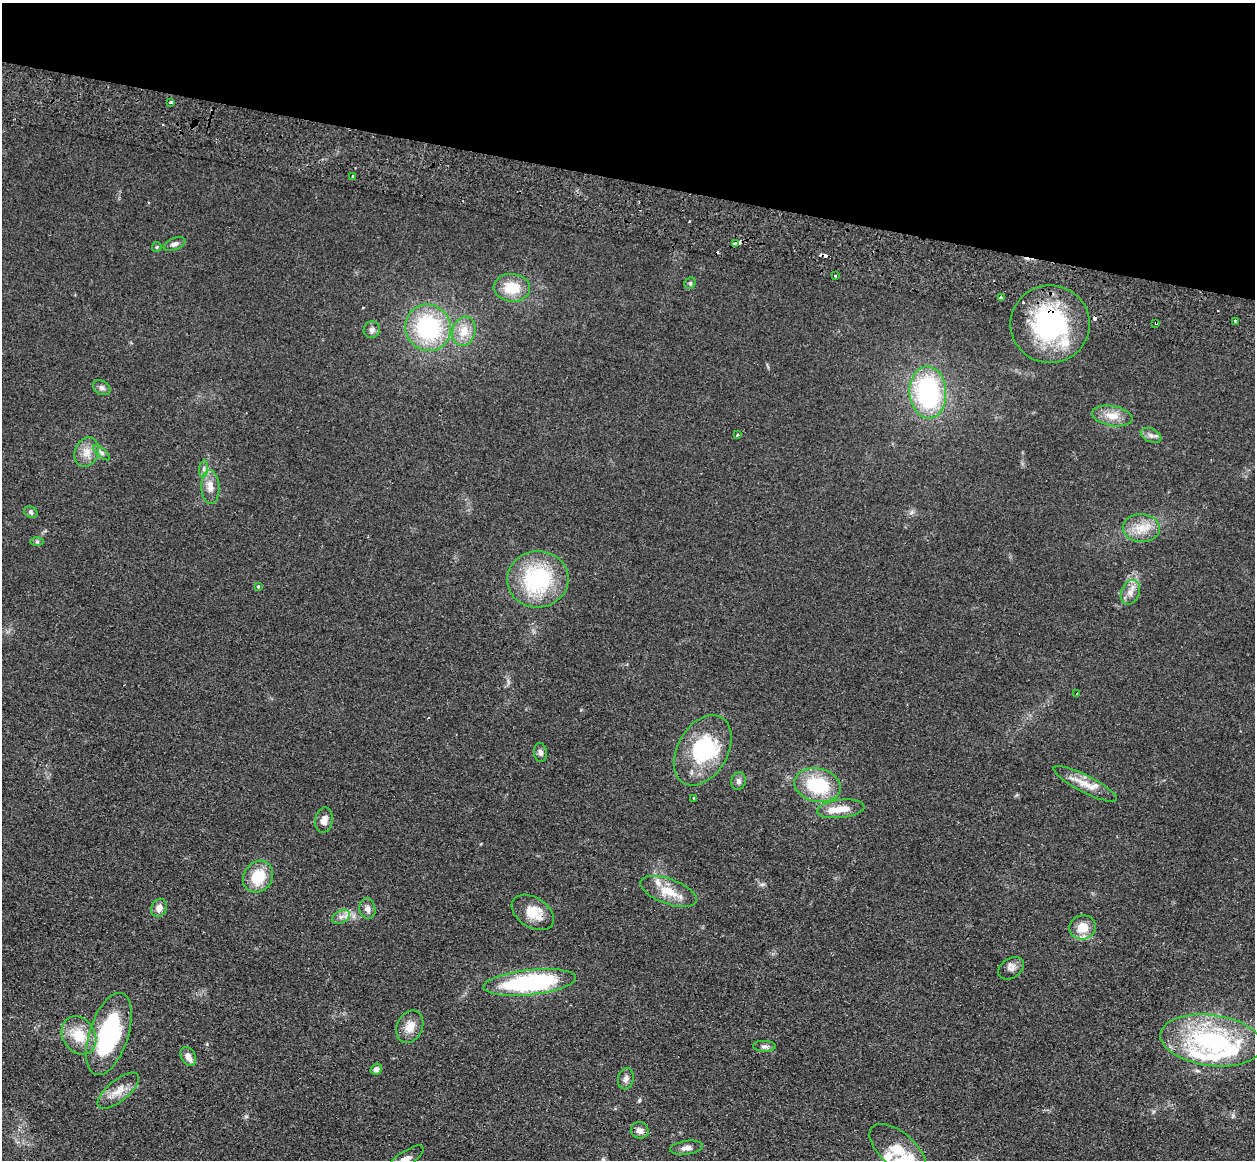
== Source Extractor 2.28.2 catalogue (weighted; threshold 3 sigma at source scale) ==
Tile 2 of 4 x 4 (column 2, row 1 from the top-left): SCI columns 1269-2521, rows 3808-4965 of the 5043 x 5143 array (HDU 1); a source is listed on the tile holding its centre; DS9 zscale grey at full resolution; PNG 1257 x 1162 px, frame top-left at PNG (2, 3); each listed source drawn as its Kron ellipse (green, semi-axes under 4 px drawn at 4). Shown black and unused: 15% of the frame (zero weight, under 2 of 3 exposures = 3% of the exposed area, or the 3 px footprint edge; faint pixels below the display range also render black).
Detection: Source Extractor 2.28.2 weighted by HDU 2 'WHT'; one run over the whole footprint, this tile lists its part. Background 0.0726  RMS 0.0098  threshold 0.044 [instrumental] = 3 sigma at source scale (4.5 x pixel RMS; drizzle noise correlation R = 1.50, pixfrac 1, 0.05/0.05 arcsec/px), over >= 5 px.
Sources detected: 76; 1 inside a brighter object's white glare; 5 cosmic-ray / hot-pixel residue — neither listed nor drawn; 9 inside a brighter listed object's ellipse — not listed separately; the other 61 listed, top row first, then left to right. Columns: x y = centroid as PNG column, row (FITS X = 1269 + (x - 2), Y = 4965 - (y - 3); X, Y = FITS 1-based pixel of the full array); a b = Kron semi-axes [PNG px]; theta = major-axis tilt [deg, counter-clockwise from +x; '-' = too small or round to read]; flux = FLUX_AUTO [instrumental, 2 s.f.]
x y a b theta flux
170 102 3 3 - 2.5
353 176 3 3 - 2.5
174 244 11 6 21 4.1
735 244 4 3 - 11
157 247 5 4 - 1.1
836 276 3 3 - 1.8
690 283 6 5 - 1.7
512 288 18 14 -5 26
1002 298 4 3 - 12
1235 321 4 2 - 2
1156 323 3 2 - 1.5
1050 324 39 39 - 140
428 328 24 22 -54 100
372 330 8 8 - 3.8
464 331 15 11 74 15
102 388 9 7 -27 3.4
928 392 26 18 -86 140
1112 416 20 10 -10 13
738 435 3 3 - 3.2
1151 435 11 6 -25 4.3
86 452 15 11 69 11
102 453 10 4 -40 2.3
204 469 8 4 83 2.6
210 487 17 9 -87 11
31 512 7 5 -24 2
1141 528 18 14 -3 17
37 542 7 4 0 1.7
538 579 31 28 3 94
258 586 4 4 - 1
1130 592 13 9 67 7.7
1077 694 3 3 - 2
703 750 38 25 60 78
540 752 9 6 -82 3.3
738 781 9 7 75 3
1085 784 35 8 -27 16
818 785 23 16 -13 56
694 798 3 3 - 1.5
841 809 24 9 6 15
324 820 13 8 80 7
258 877 17 14 54 28
668 891 29 12 -20 20
159 908 9 7 70 6.7
367 909 10 8 -79 4.8
533 912 23 15 -33 19
341 917 9 6 29 4.3
1083 927 13 12 - 17
1011 968 14 10 34 5.4
530 982 46 12 6 140
410 1027 17 12 66 12
109 1034 43 19 72 120
79 1035 20 16 -58 25
1211 1040 51 25 -7 140
764 1046 11 5 -1 3.2
188 1057 10 7 -60 7.3
376 1069 6 5 - 4.1
626 1079 11 7 78 4.3
118 1091 25 10 39 14
640 1130 9 8 - 5.6
686 1148 16 7 8 5.4
898 1150 34 17 -41 26
404 1160 22 7 34 8.8
Overlapping masked pixels (flux is a lower limit): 3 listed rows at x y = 735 244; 1156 323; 1050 324
Isophote crosses this tile's border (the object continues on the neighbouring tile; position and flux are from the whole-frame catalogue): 1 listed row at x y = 404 1160